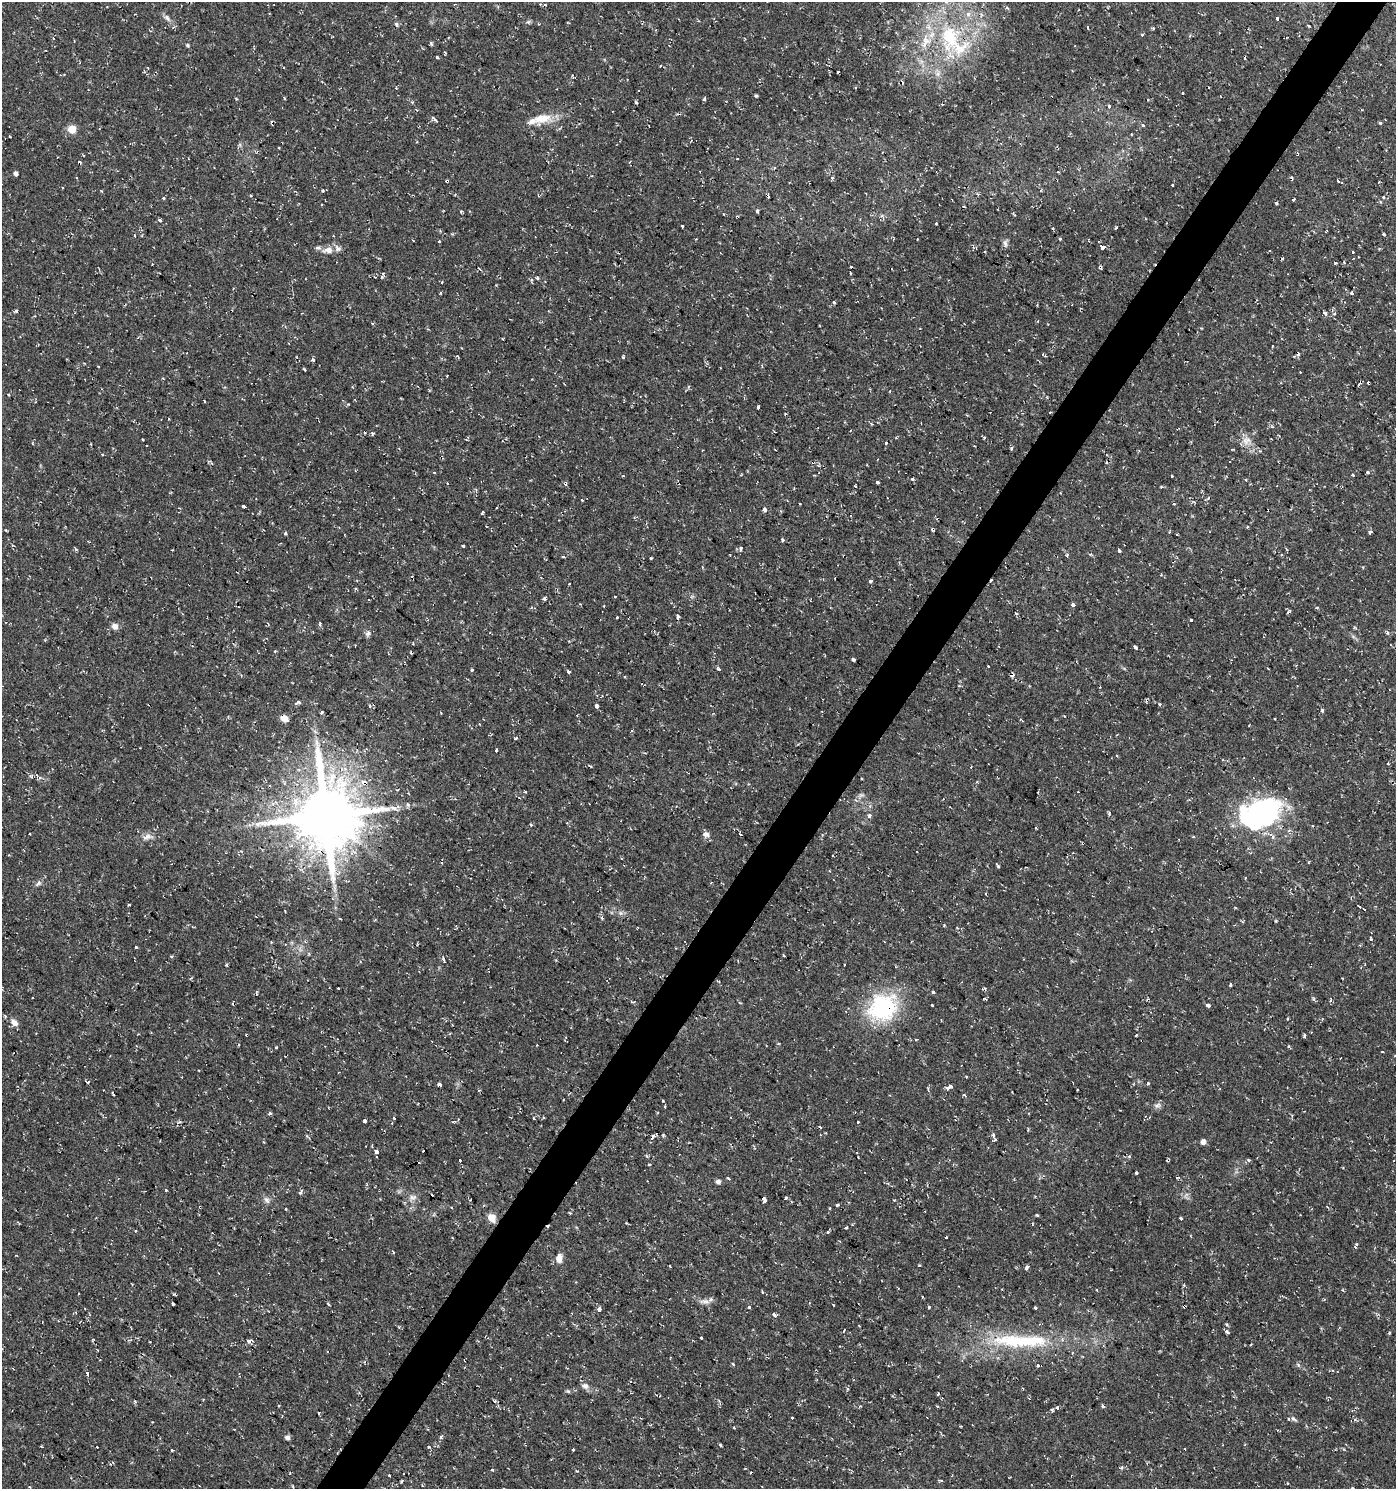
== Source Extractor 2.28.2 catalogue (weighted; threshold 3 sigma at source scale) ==
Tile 10 of 4 x 4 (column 2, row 3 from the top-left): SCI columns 1639-3032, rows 1489-2975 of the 6002 x 5958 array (HDU 1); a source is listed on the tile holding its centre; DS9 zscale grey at full resolution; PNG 1398 x 1491 px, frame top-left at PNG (2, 2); no overlay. Shown black and unused: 4% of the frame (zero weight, under 2 of 3 exposures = <1% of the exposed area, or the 3 px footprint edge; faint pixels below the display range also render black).
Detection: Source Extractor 2.28.2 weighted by HDU 2 'WHT'; one run over the whole footprint, this tile lists its part. Background 0.0337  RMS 0.004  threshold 0.0182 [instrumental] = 3 sigma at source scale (4.5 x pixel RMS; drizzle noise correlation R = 1.50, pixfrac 1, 0.0396/0.0396 arcsec/px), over >= 5 px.
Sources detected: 341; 1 inside a brighter object's white glare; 53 cosmic-ray / hot-pixel residue — not listed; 7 inside a brighter listed object's ellipse — not listed separately; the other 280 listed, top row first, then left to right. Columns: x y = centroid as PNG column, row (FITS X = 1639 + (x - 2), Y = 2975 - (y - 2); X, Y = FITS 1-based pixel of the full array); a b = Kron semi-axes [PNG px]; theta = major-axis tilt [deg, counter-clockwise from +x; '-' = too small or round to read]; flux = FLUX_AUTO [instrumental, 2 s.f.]
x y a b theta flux
545 5 4 3 - 0.54
1007 8 5 4 - 0.84
968 14 8 7 - 1.8
167 18 12 6 -51 1.6
1277 19 3 3 - 1.8
528 22 7 4 3 0.7
396 24 6 4 -54 1.4
1088 28 3 3 - 0.7
1153 28 4 3 - 0.47
1142 35 3 3 - 1.7
950 37 36 23 -81 30
926 41 24 13 75 9.2
431 43 6 4 -65 0.61
188 45 5 4 - 0.54
437 57 3 3 - 0.61
660 66 3 2 - 0.58
1183 93 3 2 - 0.3
756 96 3 3 - 0.84
236 98 4 3 - 0.34
284 98 3 2 - 0.41
704 99 5 3 - 0.58
636 102 4 3 - 0.56
1109 106 5 4 - 1.1
417 110 4 3 - 0.33
542 118 25 12 10 7.8
435 119 6 3 -38 1.9
1380 123 4 3 - 0.47
1142 125 5 4 - 0.92
72 129 5 5 - 13
1131 134 3 2 - 0.37
10 137 3 3 - 1.3
279 148 3 2 - 0.75
737 159 3 2 - 0.27
15 173 4 4 - 1.3
76 178 3 2 - 0.61
832 178 4 3 - 0.52
1292 179 5 3 - 0.46
1338 181 3 2 - 0.75
1172 185 3 3 - 0.63
323 191 3 3 - 0.99
978 194 6 4 -32 0.5
1384 197 4 3 - 0.7
163 198 3 3 - 1.2
1294 200 3 3 - 1.3
757 211 4 3 - 1.1
160 220 4 3 - 3
936 224 3 3 - 1
682 226 3 3 - 1.9
1116 227 3 3 - 0.54
1383 234 3 3 - 0.47
135 235 4 3 - 0.4
1060 239 3 3 - 1.4
439 241 3 3 - 0.91
1005 243 11 5 -82 1.4
1103 247 5 3 - 5.5
328 250 14 8 6 3.2
1353 252 3 3 - 0.78
1358 257 2 2 - 0.31
1344 262 4 3 - 0.52
1335 263 4 3 - 0.39
152 264 2 2 - 0.26
851 267 3 3 - 0.52
850 273 3 2 - 0.44
382 277 5 4 - 0.48
537 278 4 3 - 0.55
440 292 3 2 - 0.54
1351 293 4 3 - 1.1
834 302 3 3 - 0.82
16 311 3 3 - 1.4
1325 313 4 3 - 1.8
1334 313 4 4 - 1
1273 346 3 2 - 0.29
1297 354 6 3 39 2.3
1044 355 5 2 - 0.57
623 357 5 4 - 0.44
313 360 3 3 - 1.5
98 366 3 2 - 0.35
304 370 4 3 - 0.9
1369 383 3 3 - 4.3
1359 384 4 2 - 0.44
890 391 3 2 - 0.32
9 395 3 3 - 0.46
758 407 4 3 - 2.6
1050 412 3 2 - 0.36
984 437 5 3 - 0.53
1246 441 13 11 -2 3.4
886 443 3 2 - 1.2
1011 448 4 4 - 0.55
434 472 3 3 - 0.41
1368 472 3 3 - 3.6
1353 475 3 3 - 1.4
623 476 4 2 - 0.37
1172 476 3 3 - 1.6
912 479 4 4 - 0.99
877 482 4 3 - 3.7
448 483 3 3 - 0.82
855 486 3 2 - 0.46
1161 487 3 3 - 0.65
1208 498 5 3 - 0.48
1174 504 3 3 - 0.47
244 507 4 3 - 2.4
764 509 4 3 - 1.7
482 512 5 3 - 0.81
1247 527 4 3 - 0.34
1370 532 3 3 - 2.2
285 533 4 4 - 0.52
1177 534 3 2 - 0.29
782 540 4 3 - 0.82
463 546 3 3 - 2.3
741 548 6 5 - 1.2
1119 551 3 3 - 2.9
563 556 5 2 - 0.5
1067 556 3 3 - 1.1
651 558 3 2 - 0.41
702 567 4 2 - 0.35
871 581 3 3 - 2.2
569 584 3 3 - 0.46
544 598 3 3 - 4.4
1073 605 3 3 - 4.3
617 617 3 3 - 0.92
678 617 5 3 - 3.5
1191 620 3 3 - 1.8
320 623 4 3 - 0.41
115 626 8 7 - 1.9
1387 632 4 4 - 0.75
368 633 8 6 38 1.1
1135 647 5 4 - 0.65
275 651 4 3 - 0.37
854 659 3 3 - 31
988 667 3 3 - 0.82
1268 668 3 2 - 0.41
718 669 5 4 - 0.62
472 670 3 3 - 0.98
568 671 3 3 - 2.9
625 677 3 2 - 0.51
1100 687 2 2 - 0.32
297 702 9 4 25 0.96
1159 704 4 3 - 0.4
370 706 4 3 - 0.41
597 706 4 3 - 8.8
1322 710 4 3 - 1.5
321 712 4 3 - 0.44
284 718 7 5 -35 4.1
516 738 4 3 - 0.39
496 750 3 3 - 0.77
1388 764 3 3 - 0.78
364 783 4 3 - 5.9
525 791 3 2 - 0.6
408 804 6 5 - 0.89
393 808 11 5 -20 1.6
1109 812 3 3 - 1.2
325 815 20 19 - 2700
1263 815 39 32 30 68
869 816 4 4 - 1.6
1036 828 3 2 - 0.46
706 834 9 7 -28 1.6
740 835 3 3 - 0.65
148 836 7 6 - 1.6
1193 837 4 3 - 0.42
997 865 5 3 - 0.7
1245 878 3 2 - 0.45
38 883 9 5 38 1.1
129 905 3 3 - 1.1
1359 906 5 3 - 1.9
1235 907 4 3 - 0.32
602 918 4 3 - 1.1
1276 921 3 3 - 0.39
944 925 4 3 - 0.49
1371 939 6 4 -88 0.55
136 947 3 3 - 0.4
784 956 3 2 - 0.7
171 957 5 3 - 0.57
1230 985 3 3 - 2.2
338 988 3 3 - 0.7
985 988 4 3 - 0.66
933 992 3 3 - 1.8
985 999 4 3 - 0.51
1330 1001 5 4 - 0.57
1208 1005 4 3 - 4.2
883 1008 25 23 11 45
5 1016 6 3 -47 0.49
941 1020 3 2 - 0.35
14 1023 9 7 -42 2.5
1136 1035 3 2 - 0.45
1304 1036 5 4 - 0.63
276 1047 3 3 - 0.97
88 1083 3 3 - 3.2
1147 1083 3 3 - 1.3
439 1084 3 3 - 23
949 1087 7 4 42 1.5
113 1094 5 2 - 0.66
662 1100 3 2 - 0.53
1157 1105 10 7 22 1.3
270 1113 4 3 - 0.95
543 1117 3 3 - 0.41
394 1118 3 3 - 1.4
534 1118 3 2 - 0.73
364 1121 4 3 - 1.8
858 1122 3 3 - 1.6
820 1127 3 3 - 1.4
994 1134 6 3 -80 0.62
652 1137 4 3 - 3.6
994 1140 6 3 43 0.65
1203 1142 5 5 - 1.8
376 1151 3 3 - 2.3
423 1151 3 2 - 0.53
1129 1156 4 4 - 0.55
460 1161 3 3 - 3.6
649 1164 3 3 - 0.47
1137 1173 3 3 - 5.1
728 1178 4 3 - 1.1
718 1182 5 5 - 1.5
166 1190 4 3 - 0.31
300 1192 6 4 52 0.86
412 1197 11 8 11 2
785 1198 3 3 - 1.5
267 1200 10 7 -57 1.5
765 1200 4 3 - 24
837 1205 3 3 - 1.7
451 1207 4 3 - 0.42
1037 1215 5 3 - 0.47
491 1218 10 7 -53 3.7
1181 1219 3 3 - 0.88
846 1228 4 3 - 0.63
135 1231 4 2 - 0.31
828 1232 3 3 - 1.9
1356 1245 5 3 - 1.1
393 1252 3 3 - 1.3
559 1258 12 8 82 2.5
670 1266 3 3 - 0.81
1027 1268 4 3 - 1.6
79 1293 3 2 - 0.62
704 1301 16 6 0 2
173 1304 4 2 - 0.55
833 1305 3 2 - 0.62
1184 1306 4 3 - 1.8
749 1307 3 3 - 1.3
929 1307 3 3 - 1
85 1308 2 2 - 0.33
1035 1308 4 3 - 3.7
599 1309 3 3 - 5.5
774 1315 6 3 -49 1
859 1325 3 2 - 0.32
1226 1325 4 4 - 0.7
1227 1332 5 4 - 0.73
701 1338 3 3 - 2.1
249 1341 5 3 - 2.8
1020 1341 89 17 0 39
98 1350 3 2 - 0.33
733 1364 4 2 - 0.44
1039 1365 5 3 - 2.3
1298 1365 6 4 -56 0.61
87 1374 4 3 - 3.7
585 1386 10 8 -11 1.8
847 1389 5 4 - 0.63
938 1394 3 3 - 0.86
495 1401 4 4 - 0.96
279 1406 3 3 - 0.42
1103 1406 4 3 - 1.7
1057 1407 3 3 - 0.79
1052 1410 4 3 - 0.77
792 1418 3 2 - 1
1293 1419 10 5 -36 1.1
960 1426 2 2 - 0.35
734 1427 3 3 - 0.78
287 1437 5 5 - 1.2
441 1437 6 4 52 0.68
720 1445 3 3 - 0.58
41 1446 4 2 - 0.35
429 1447 3 3 - 0.99
573 1449 3 3 - 1.2
172 1450 3 3 - 1.1
492 1470 3 3 - 1.9
577 1471 4 3 - 0.34
389 1475 3 3 - 0.65
941 1480 4 4 - 0.54
401 1481 4 3 - 0.45
293 1486 5 3 - 0.37
29 1487 3 2 - 0.43
1352 1488 3 3 - 1.1
Overlapping masked pixels (flux is a lower limit): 8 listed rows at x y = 1297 354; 1369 383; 284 718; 364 783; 325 815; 883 1008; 1184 1306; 1039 1365
Isophote crosses this tile's border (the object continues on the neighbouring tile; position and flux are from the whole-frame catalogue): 1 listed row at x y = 1352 1488
Unlisted compact peaks at least as high as the median listed source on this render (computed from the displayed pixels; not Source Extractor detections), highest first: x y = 919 1265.